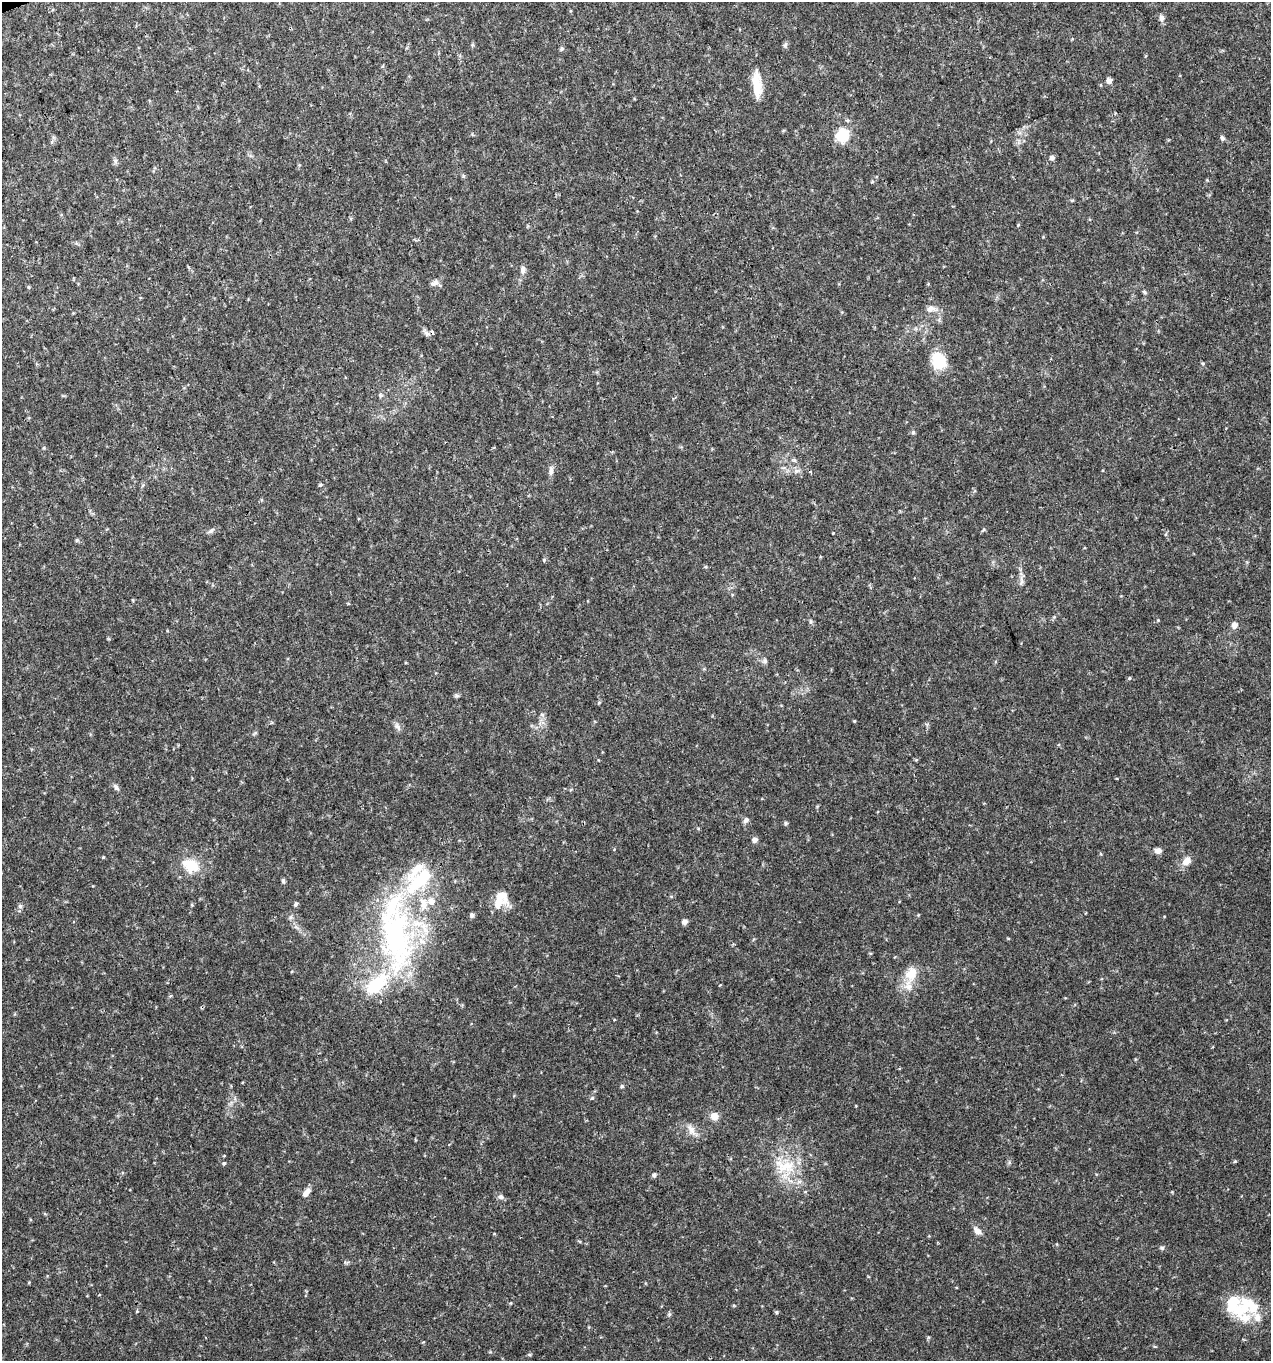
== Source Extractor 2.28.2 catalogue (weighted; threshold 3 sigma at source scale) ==
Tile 11 of 4 x 4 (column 3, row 3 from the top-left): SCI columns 2660-3928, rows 1361-2719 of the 5270 x 5440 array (HDU 1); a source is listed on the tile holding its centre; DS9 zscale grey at full resolution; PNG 1273 x 1363 px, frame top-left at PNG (2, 2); no overlay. Shown black and unused: <1% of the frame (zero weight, under 3 of 4 exposures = <1% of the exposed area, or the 3 px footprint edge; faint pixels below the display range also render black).
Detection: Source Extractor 2.28.2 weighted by HDU 2 'WHT'; one run over the whole footprint, this tile lists its part. Background 0.03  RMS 0.0037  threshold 0.0167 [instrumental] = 3 sigma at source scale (4.5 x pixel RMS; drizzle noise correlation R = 1.50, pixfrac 1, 0.0396/0.0396 arcsec/px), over >= 5 px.
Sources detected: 67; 2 cosmic-ray / hot-pixel residue — not listed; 7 inside a brighter listed object's ellipse — not listed separately; the other 58 listed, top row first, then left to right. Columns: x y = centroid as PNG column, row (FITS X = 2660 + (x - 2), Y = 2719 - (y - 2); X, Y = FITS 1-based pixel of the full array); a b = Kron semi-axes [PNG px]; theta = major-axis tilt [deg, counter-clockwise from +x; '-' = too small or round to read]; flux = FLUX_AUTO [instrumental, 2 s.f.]
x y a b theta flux
1161 18 9 7 -80 1.2
785 45 7 4 56 0.66
561 49 5 5 - 0.52
1109 81 6 6 - 1.5
757 84 34 10 -84 6.6
842 135 17 16 - 7.9
1222 138 7 5 -56 0.71
1052 158 6 5 - 1.1
115 161 7 4 72 0.67
1072 200 6 3 18 0.38
523 269 10 6 85 1.3
435 283 11 7 23 1.5
1145 292 6 4 -88 0.52
930 309 11 8 17 1.9
939 361 19 16 -66 9.8
380 395 6 4 -46 0.54
913 432 5 5 - 0.53
794 460 5 5 - 0.53
551 471 14 6 87 1.4
320 485 5 4 - 0.41
211 531 10 4 42 0.78
544 560 5 4 - 0.43
810 621 6 4 -88 0.53
1234 625 8 7 - 1.5
765 661 6 5 - 0.77
457 696 7 4 -19 0.55
397 726 10 5 -55 1.1
116 787 9 5 -56 0.93
746 820 8 6 44 1
785 823 5 5 - 0.59
755 840 6 6 - 1.2
1158 851 9 6 -4 1.5
1187 861 13 9 52 2.8
191 865 22 16 -28 8.6
422 879 46 23 36 24
283 881 6 5 - 0.6
502 895 22 14 -57 4.7
431 901 9 9 - 2.7
296 904 6 5 - 0.69
20 906 6 6 - 0.82
472 915 7 5 76 0.72
684 922 6 6 - 1.3
395 934 95 33 -84 87
911 973 19 14 58 5.8
622 1086 5 4 - 0.5
592 1098 5 4 - 0.42
714 1116 10 9 - 2.5
691 1130 16 8 -57 2.6
1235 1161 4 4 - 0.34
224 1163 5 4 - 0.46
785 1166 32 17 -3 11
654 1175 6 4 72 0.81
306 1193 12 6 52 2.1
501 1197 8 6 -14 0.96
977 1231 11 7 -39 1.9
1162 1248 5 5 - 0.56
1249 1305 38 27 53 15
776 1312 5 4 - 0.51
Unlisted compact peaks at least as high as the median listed source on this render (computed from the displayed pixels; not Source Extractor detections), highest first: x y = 1129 678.